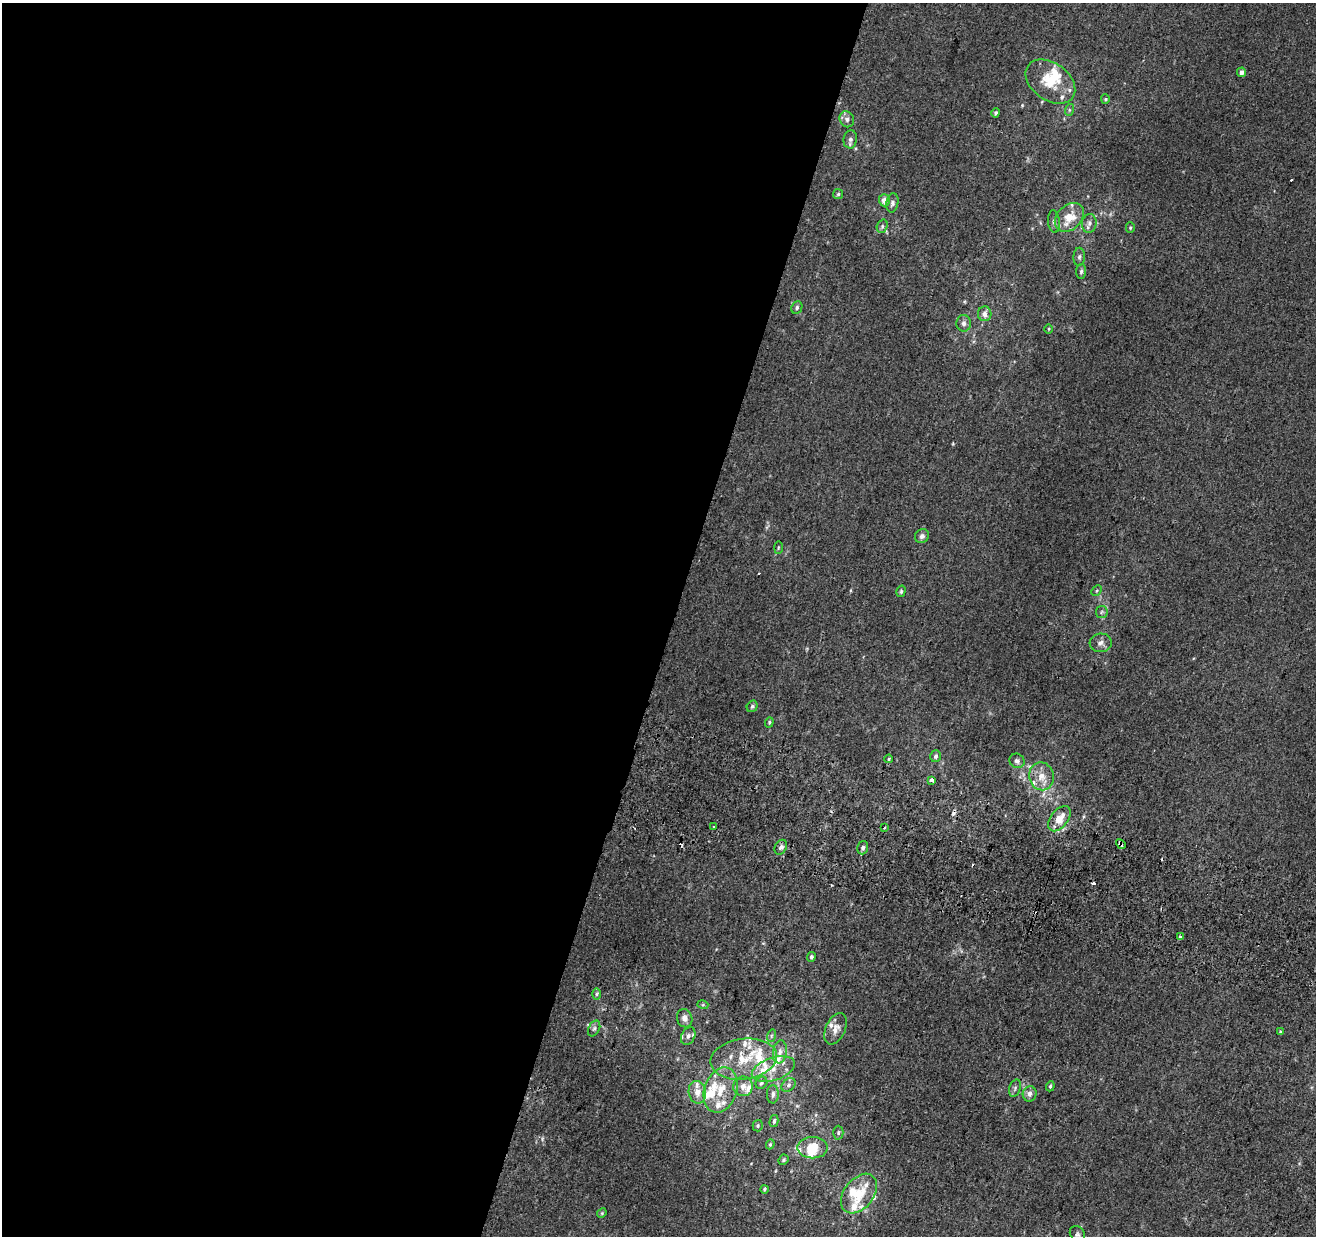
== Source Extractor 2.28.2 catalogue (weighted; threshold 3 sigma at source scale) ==
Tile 5 of 4 x 4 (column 1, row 2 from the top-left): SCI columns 21-1334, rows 2790-4023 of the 5290 x 5516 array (HDU 1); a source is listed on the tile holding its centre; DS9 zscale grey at full resolution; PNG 1318 x 1238 px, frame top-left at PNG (2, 3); each listed source drawn as its Kron ellipse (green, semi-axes under 4 px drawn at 4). Shown black and unused: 51% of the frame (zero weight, under 2 of 3 exposures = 2% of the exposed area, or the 3 px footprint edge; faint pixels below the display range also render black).
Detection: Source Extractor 2.28.2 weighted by HDU 2 'WHT'; one run over the whole footprint, this tile lists its part. Background 0.00623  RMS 0.0056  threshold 0.0254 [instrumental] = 3 sigma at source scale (4.5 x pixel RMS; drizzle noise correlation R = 1.50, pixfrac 1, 0.0396/0.0396 arcsec/px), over >= 5 px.
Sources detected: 105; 2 inside a brighter object's white glare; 5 cosmic-ray / hot-pixel residue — neither listed nor drawn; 26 inside a brighter listed object's ellipse — not listed separately; the other 72 listed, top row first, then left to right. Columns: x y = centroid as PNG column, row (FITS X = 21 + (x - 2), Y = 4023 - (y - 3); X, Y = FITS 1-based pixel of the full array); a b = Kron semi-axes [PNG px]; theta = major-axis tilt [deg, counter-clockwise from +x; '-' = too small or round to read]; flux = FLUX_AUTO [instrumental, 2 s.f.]
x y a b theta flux
1241 72 5 4 - 2.7
1050 82 27 18 -36 17
1105 99 5 4 - 0.65
1069 110 6 4 72 0.77
996 113 5 4 - 0.98
847 119 8 7 - 2.2
850 139 9 6 82 2.1
838 194 5 5 - 0.88
884 200 6 5 - 3.3
892 203 10 6 80 1.9
1069 217 16 12 44 11
1054 222 11 6 -83 2
1089 223 9 7 83 2.5
882 226 7 5 71 1.3
1130 228 5 4 - 0.75
1079 257 9 6 88 1.5
1081 271 7 5 88 1.2
797 307 6 5 - 1.2
985 314 7 7 - 3.2
964 323 8 7 - 2.1
1049 329 5 3 - 0.53
922 536 7 6 - 2
778 547 6 3 89 0.61
901 591 6 4 75 0.87
1097 591 6 4 45 0.74
1102 612 6 5 - 1.1
1101 643 11 9 5 2.8
752 706 6 5 - 0.94
769 722 5 4 - 0.76
936 756 6 5 - 1.5
889 759 4 3 - 1.1
1017 761 8 7 - 1.9
1041 776 14 12 -78 7.4
932 780 4 3 - 6.4
1059 819 14 8 51 8.6
714 827 3 3 - 6.8
884 827 3 3 - 1.3
1121 844 5 3 - 10
781 847 8 6 60 1.8
863 848 6 5 - 1.5
1180 936 3 3 - 2.9
811 957 5 4 - 1.1
596 994 6 4 89 0.88
703 1005 5 3 - 0.63
685 1018 9 7 -70 2.9
594 1028 8 5 62 1.4
835 1029 17 9 66 4.8
1280 1032 3 2 - 0.67
688 1036 9 6 63 2.3
771 1036 6 4 72 0.87
780 1052 11 7 82 3
744 1059 33 20 8 22
773 1069 22 11 19 9.6
761 1083 6 5 - 1.3
789 1085 8 5 42 1.4
743 1086 10 9 - 4
1050 1086 5 4 - 0.81
1015 1088 9 5 72 1.4
721 1090 23 16 71 13
697 1092 11 8 -79 5.3
773 1094 9 6 89 1.9
1030 1094 7 7 - 2.5
774 1121 6 4 75 1.2
758 1126 6 5 - 0.84
838 1133 7 5 -89 1.1
770 1144 5 4 - 0.74
812 1148 15 10 0 11
783 1160 5 4 - 0.96
764 1189 4 3 - 0.84
859 1194 22 14 52 14
602 1213 5 4 - 0.64
1077 1234 9 7 -53 1.6
Overlapping masked pixels (flux is a lower limit): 1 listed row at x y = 1121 844